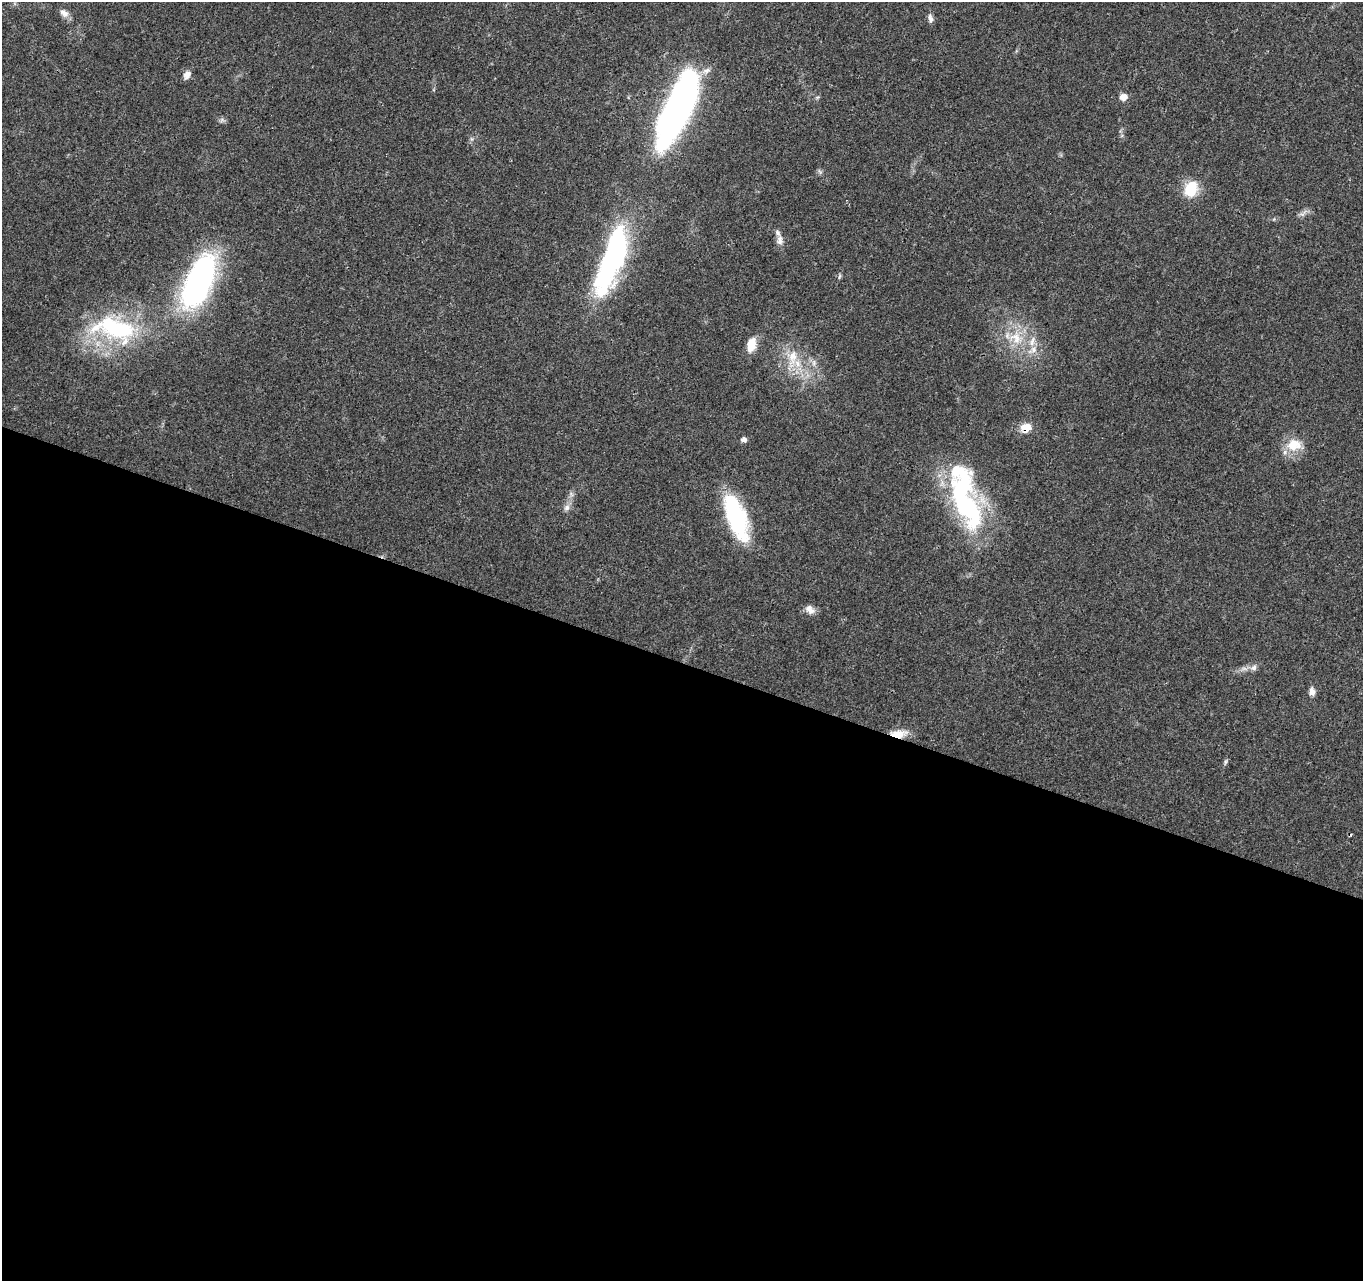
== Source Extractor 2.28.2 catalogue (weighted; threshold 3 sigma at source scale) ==
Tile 14 of 4 x 4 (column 2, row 4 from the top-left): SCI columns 1435-2795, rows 333-1611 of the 5588 x 5718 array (HDU 1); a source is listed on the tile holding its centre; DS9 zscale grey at full resolution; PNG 1365 x 1283 px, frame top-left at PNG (2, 2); no overlay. Shown black and unused: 48% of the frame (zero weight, under 3 of 4 exposures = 6% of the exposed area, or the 3 px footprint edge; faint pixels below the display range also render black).
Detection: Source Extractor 2.28.2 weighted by HDU 2 'WHT'; one run over the whole footprint, this tile lists its part. Background 0.0374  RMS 0.0038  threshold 0.0173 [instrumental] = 3 sigma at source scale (4.5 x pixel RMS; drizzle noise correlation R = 1.50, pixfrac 1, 0.0396/0.0396 arcsec/px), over >= 5 px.
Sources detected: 38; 2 inside a brighter object's white glare — not listed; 5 inside a brighter listed object's ellipse — not listed separately; the other 31 listed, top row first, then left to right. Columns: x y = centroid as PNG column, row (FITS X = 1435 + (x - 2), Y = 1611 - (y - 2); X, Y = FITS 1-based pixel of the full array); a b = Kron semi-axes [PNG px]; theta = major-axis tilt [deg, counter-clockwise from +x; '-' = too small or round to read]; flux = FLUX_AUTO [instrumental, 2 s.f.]
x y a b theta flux
64 13 14 9 -37 2.4
930 19 13 6 -78 1.5
187 75 10 8 57 2.5
1123 97 9 8 - 2.5
677 107 67 20 65 200
221 120 7 4 70 0.74
472 139 7 4 -71 0.65
820 172 8 5 -59 0.77
1191 189 17 14 63 12
1303 213 14 5 48 1.5
780 240 14 8 85 2.3
616 247 55 26 86 52
839 277 8 3 71 0.59
199 280 57 25 68 95
115 329 64 30 -14 47
1016 338 22 17 -51 11
751 345 18 11 77 5.4
792 358 30 14 84 10
814 363 10 5 90 1.4
1026 428 12 10 16 4.9
744 440 7 6 - 1.3
1294 445 21 17 8 8.2
571 494 7 4 -71 0.84
965 503 73 28 -68 65
567 507 9 7 46 1.7
736 520 48 25 -69 34
810 609 14 10 -40 2.6
1254 667 10 8 51 1.7
1312 692 10 8 -81 2
899 734 20 9 3 5.7
1225 762 9 4 79 0.72
Overlapping masked pixels (flux is a lower limit): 2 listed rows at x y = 1026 428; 899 734